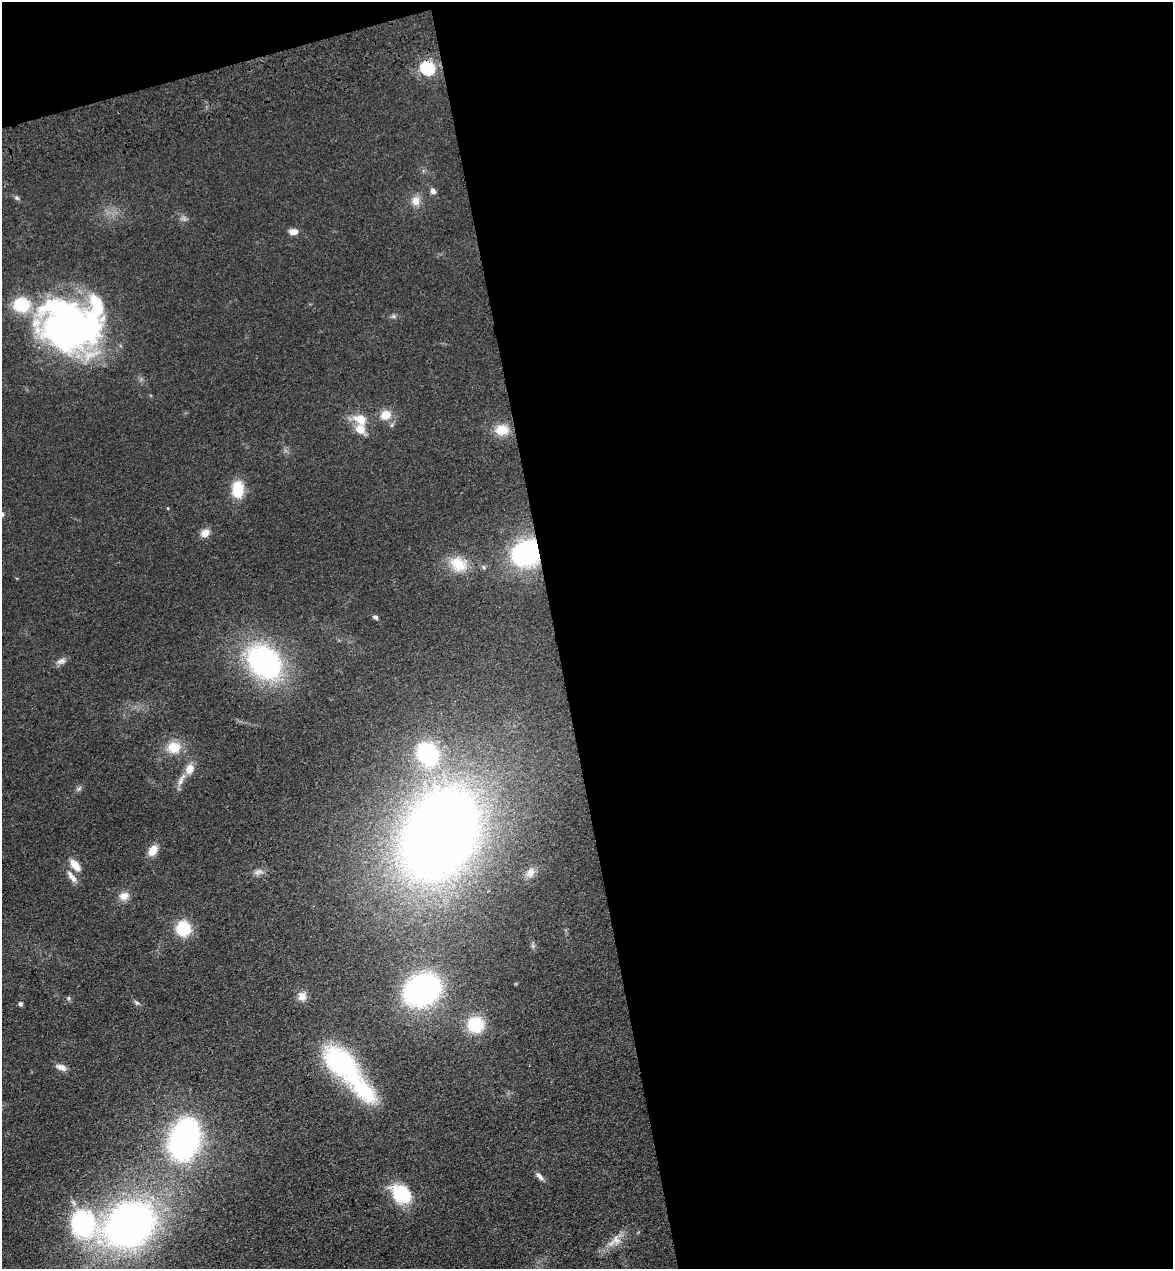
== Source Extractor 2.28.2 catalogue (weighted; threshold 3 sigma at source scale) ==
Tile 4 of 4 x 4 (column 4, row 1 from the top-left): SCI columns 3696-4866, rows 3919-5185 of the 5166 x 5303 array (HDU 1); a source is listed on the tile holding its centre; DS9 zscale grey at full resolution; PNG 1175 x 1271 px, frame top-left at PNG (2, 2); no overlay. Shown black and unused: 55% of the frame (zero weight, under 3 of 4 exposures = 6% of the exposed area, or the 3 px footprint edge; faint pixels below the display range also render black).
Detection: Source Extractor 2.28.2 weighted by HDU 2 'WHT'; one run over the whole footprint, this tile lists its part. Background 0.0693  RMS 0.0071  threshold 0.0318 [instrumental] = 3 sigma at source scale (4.5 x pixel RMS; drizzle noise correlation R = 1.50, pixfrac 1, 0.05/0.05 arcsec/px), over >= 5 px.
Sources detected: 51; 1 too faint to see at this stretch — not listed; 2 inside a brighter listed object's ellipse — not listed separately; the other 48 listed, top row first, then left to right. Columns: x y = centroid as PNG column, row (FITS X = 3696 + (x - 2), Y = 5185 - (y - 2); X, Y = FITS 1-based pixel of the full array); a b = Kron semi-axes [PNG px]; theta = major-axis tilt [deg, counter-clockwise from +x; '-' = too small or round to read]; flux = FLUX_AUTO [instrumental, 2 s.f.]
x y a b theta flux
428 68 7 6 - 110
433 191 7 6 - 2.9
16 198 8 5 -40 1.5
416 201 14 11 -87 6.6
293 232 11 7 3 4.9
393 316 7 6 - 1.5
70 324 61 49 0 330
385 415 14 12 23 9.6
360 419 10 8 -26 15
360 429 12 10 -43 9.6
502 430 17 13 5 13
238 489 17 11 88 22
168 508 5 3 - 0.54
2 514 7 5 -82 1.6
205 533 11 9 32 5.7
527 553 20 18 28 130
458 564 24 18 -37 18
484 567 7 6 - 1.6
375 617 6 5 - 1.7
61 661 14 8 23 3.4
264 662 34 25 -46 150
174 747 18 15 8 14
428 753 19 15 -57 83
190 769 15 11 69 7.3
79 789 10 5 34 1.8
440 834 83 59 64 940
153 850 13 9 59 8.3
75 865 15 8 -51 8.6
258 872 15 5 11 3.5
530 872 13 9 60 4.2
72 877 19 7 -53 5.5
124 896 13 10 9 6.1
183 928 17 16 - 22
422 990 24 18 24 230
302 996 11 10 - 5.8
69 998 6 5 - 1.2
137 1003 9 5 -35 1.6
21 1004 5 4 - 1.9
476 1025 15 14 - 35
341 1062 34 20 -45 120
61 1067 15 8 -17 4.5
364 1091 36 17 -46 47
184 1139 28 19 73 260
539 1176 13 5 -49 2.8
401 1194 22 16 -42 36
82 1224 33 26 -64 96
129 1224 40 31 30 420
615 1241 23 13 37 9.6
Overlapping masked pixels (flux is a lower limit): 4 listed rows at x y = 428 68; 70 324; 527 553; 440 834
Isophote crosses this tile's border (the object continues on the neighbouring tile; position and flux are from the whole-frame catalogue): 1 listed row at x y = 2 514